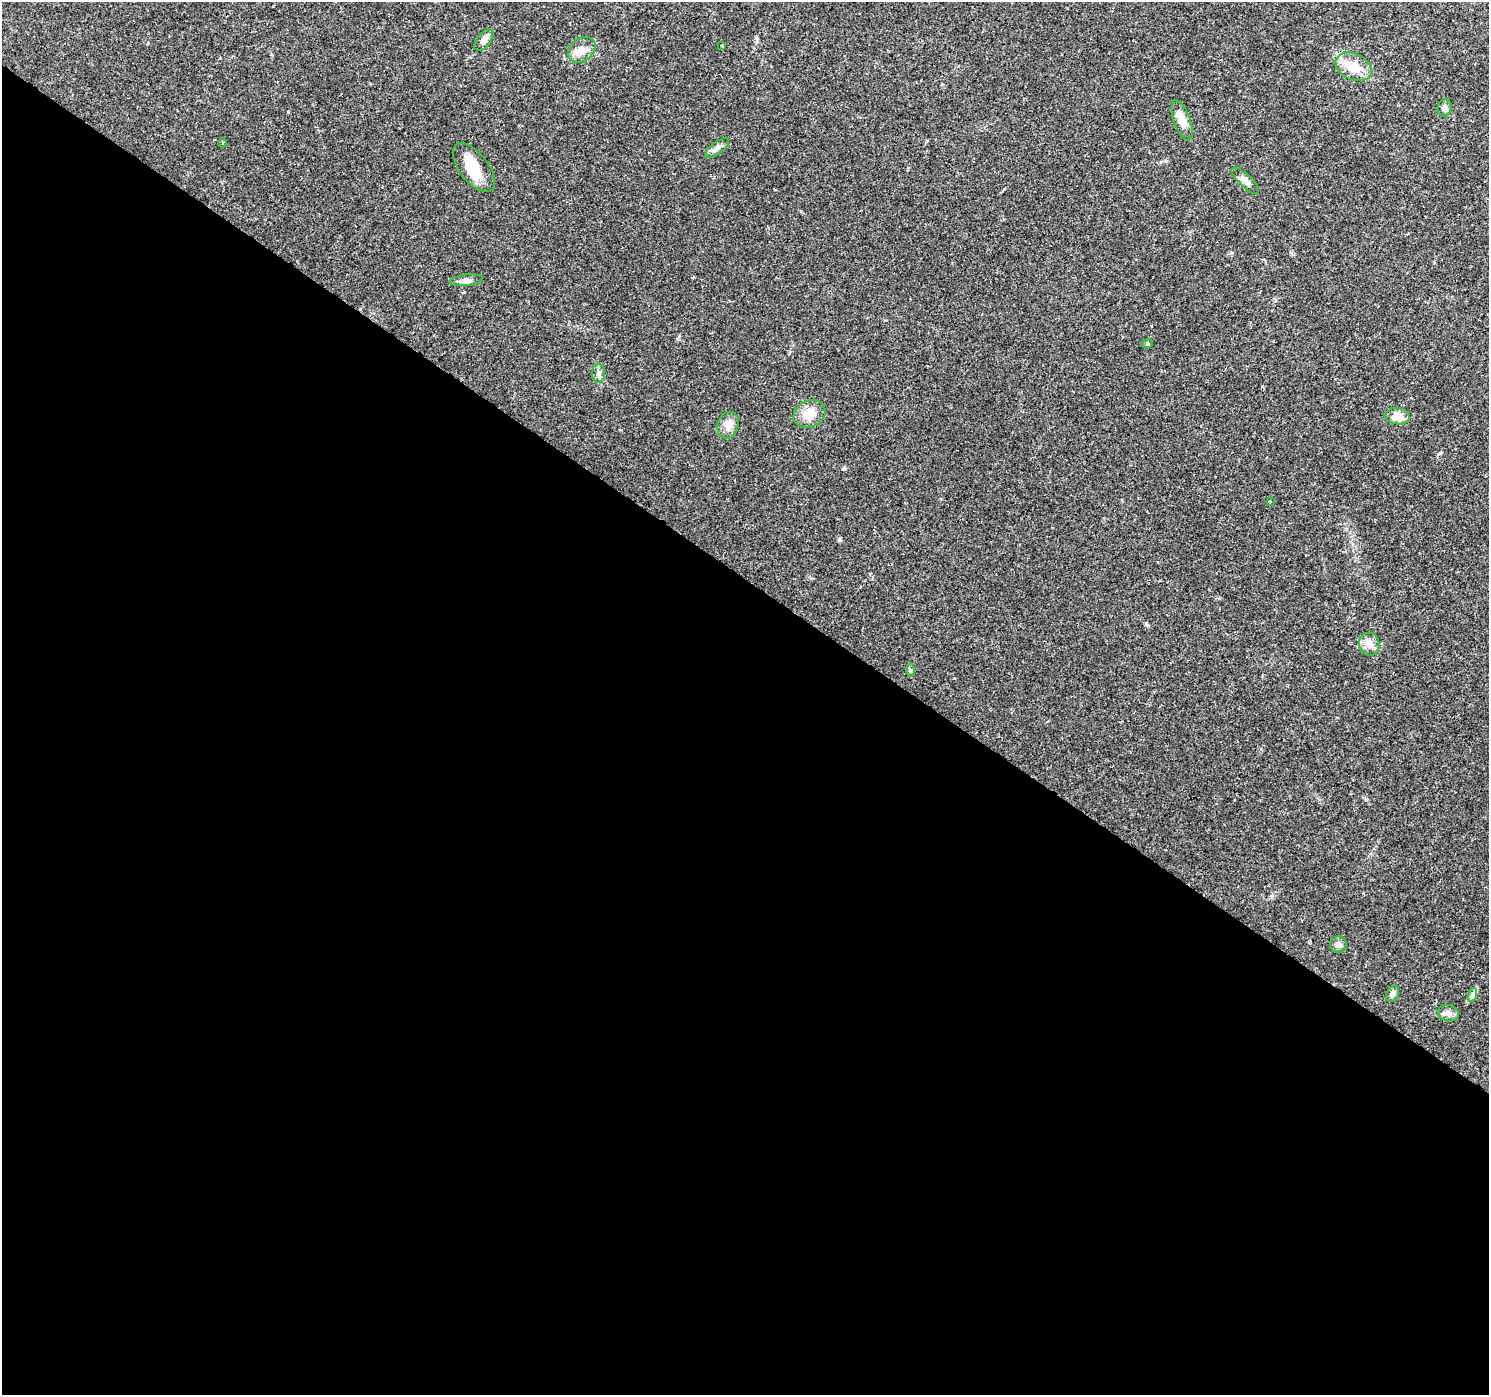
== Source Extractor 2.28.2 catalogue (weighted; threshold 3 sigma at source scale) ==
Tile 14 of 4 x 4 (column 2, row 4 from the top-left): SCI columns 1488-2974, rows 181-1573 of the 5953 x 5998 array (HDU 1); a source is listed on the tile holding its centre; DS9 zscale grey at full resolution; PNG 1491 x 1397 px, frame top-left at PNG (2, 2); each listed source drawn as its Kron ellipse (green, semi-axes under 4 px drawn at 4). Shown black and unused: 59% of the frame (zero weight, under 2 of 3 exposures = <1% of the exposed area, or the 3 px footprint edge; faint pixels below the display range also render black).
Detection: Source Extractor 2.28.2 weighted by HDU 2 'WHT'; one run over the whole footprint, this tile lists its part. Background 0.0415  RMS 0.0033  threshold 0.015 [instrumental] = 3 sigma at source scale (4.5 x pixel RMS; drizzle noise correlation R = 1.50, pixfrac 1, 0.0396/0.0396 arcsec/px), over >= 5 px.
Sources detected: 26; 2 cosmic-ray / hot-pixel residue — neither listed nor drawn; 1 inside a brighter listed object's ellipse — not listed separately; the other 23 listed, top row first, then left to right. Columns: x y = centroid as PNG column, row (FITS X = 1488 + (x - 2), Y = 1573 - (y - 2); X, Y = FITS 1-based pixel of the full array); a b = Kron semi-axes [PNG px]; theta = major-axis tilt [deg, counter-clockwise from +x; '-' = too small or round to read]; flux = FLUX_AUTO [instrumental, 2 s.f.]
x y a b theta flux
484 40 13 6 52 2.3
721 45 3 2 - 0.41
582 50 15 11 38 3.4
1354 67 19 13 -24 6.7
1445 108 8 7 - 1.2
1182 120 21 8 -70 4
222 143 4 3 - 0.29
717 148 14 6 37 1.4
474 167 29 14 -52 8.7
1245 181 18 6 -43 1.8
466 280 17 5 7 1.5
1147 344 6 3 17 0.42
598 373 9 6 -90 1.1
809 414 16 13 26 5.3
1398 416 12 8 -7 4.2
728 425 13 10 71 3.1
1270 501 2 2 - 0.26
1369 644 11 10 - 2.9
911 670 6 4 -90 0.52
1338 945 8 8 - 1.5
1392 994 8 6 62 1.4
1472 995 7 4 71 0.82
1448 1013 11 8 -15 1.6
Unlisted compact peaks at least as high as the median listed source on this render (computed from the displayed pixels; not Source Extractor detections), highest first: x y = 844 468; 839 539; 1147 625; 1440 453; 1366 800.